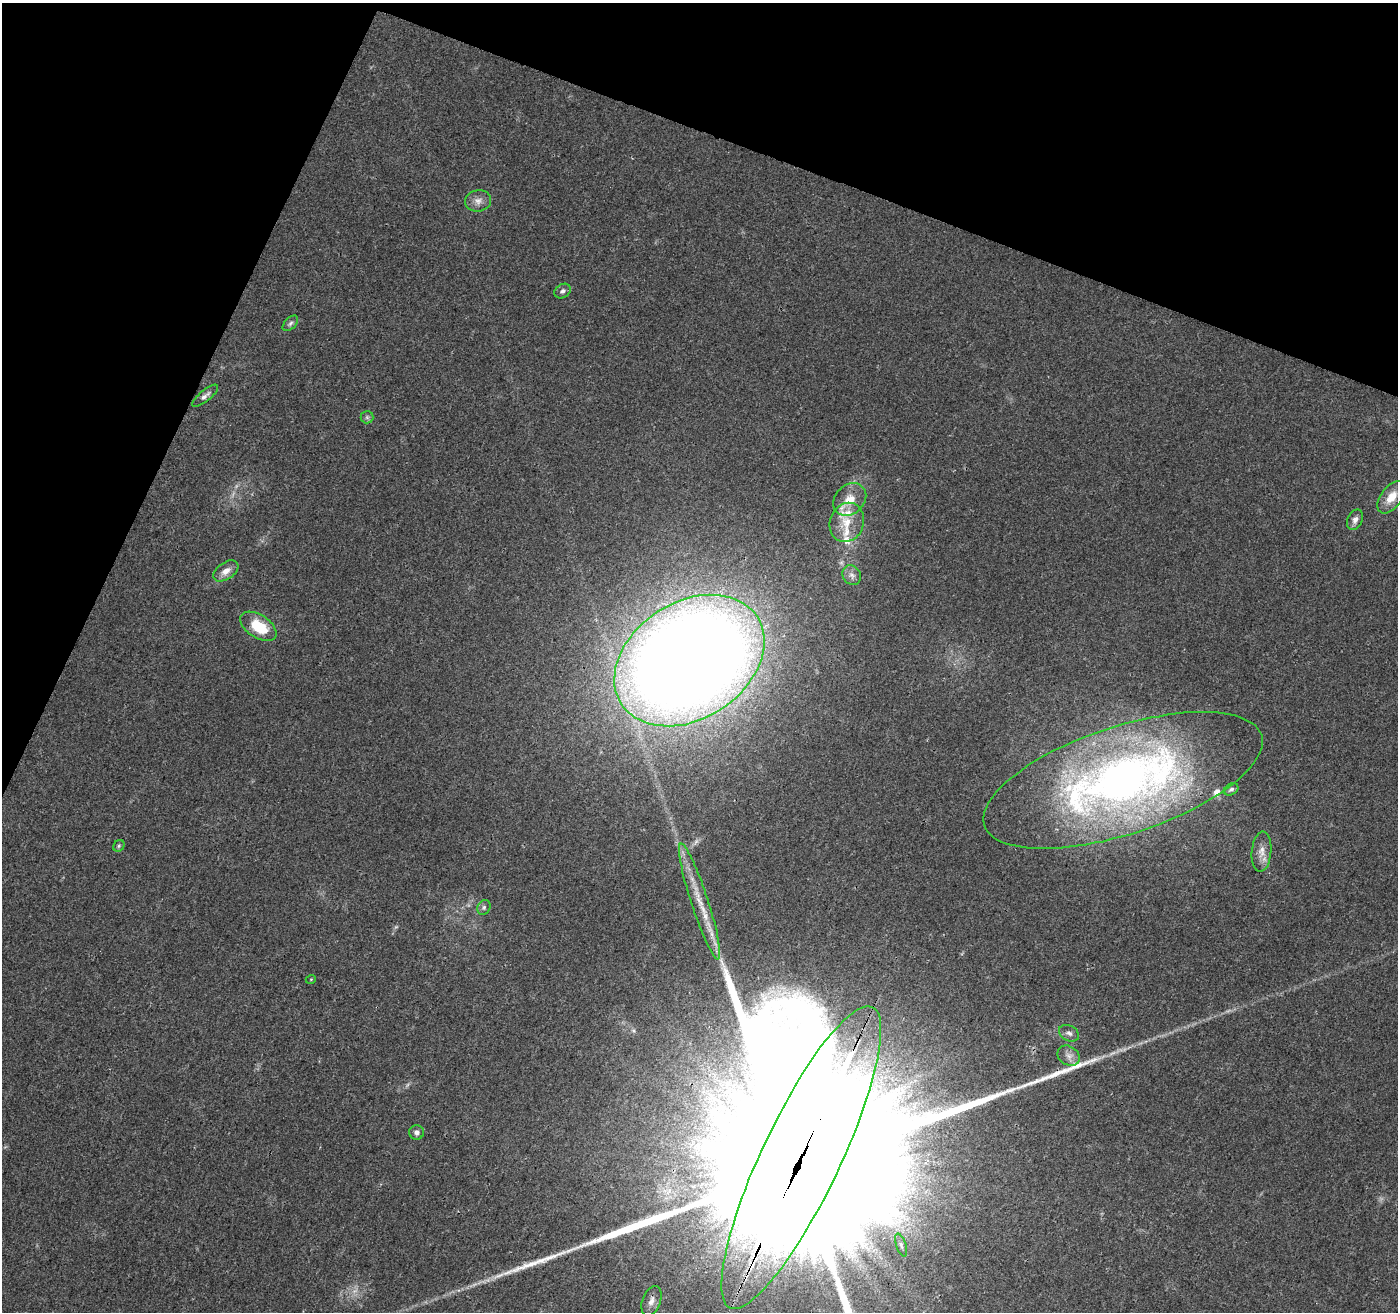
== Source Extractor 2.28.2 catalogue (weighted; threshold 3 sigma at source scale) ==
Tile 2 of 4 x 4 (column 2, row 1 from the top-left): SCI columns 1401-2796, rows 4145-5454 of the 5603 x 5731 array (HDU 1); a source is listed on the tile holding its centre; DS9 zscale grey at full resolution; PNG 1400 x 1314 px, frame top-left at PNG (2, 3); each listed source drawn as its Kron ellipse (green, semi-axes under 4 px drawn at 4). Shown black and unused: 19% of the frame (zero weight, under 3 of 4 exposures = <1% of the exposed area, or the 3 px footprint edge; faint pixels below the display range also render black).
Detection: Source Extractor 2.28.2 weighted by HDU 2 'WHT'; one run over the whole footprint, this tile lists its part. Background 0.0226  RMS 0.0034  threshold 0.0152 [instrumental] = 3 sigma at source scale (4.5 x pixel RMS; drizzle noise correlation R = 1.50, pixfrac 1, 0.0396/0.0396 arcsec/px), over >= 5 px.
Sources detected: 33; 3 too faint to see at this stretch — neither listed nor drawn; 4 inside a brighter listed object's ellipse — not listed separately; the other 26 listed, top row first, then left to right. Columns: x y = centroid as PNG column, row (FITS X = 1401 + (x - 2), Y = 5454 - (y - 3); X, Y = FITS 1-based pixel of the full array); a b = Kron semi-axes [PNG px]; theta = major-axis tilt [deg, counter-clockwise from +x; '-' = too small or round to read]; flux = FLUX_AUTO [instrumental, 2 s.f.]
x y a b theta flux
478 201 13 10 10 2.5
563 291 9 6 31 1.2
290 323 9 5 45 0.98
205 396 16 5 39 1.4
367 417 6 6 - 0.76
1392 497 19 10 53 5.5
850 499 18 14 43 6.3
1355 520 11 7 64 1.7
847 522 20 17 68 7.8
226 571 14 8 35 3
852 575 10 9 - 1.8
258 626 20 11 -33 12
689 660 81 58 33 910
1123 780 146 54 18 230
1231 789 7 5 31 0.85
119 846 6 5 - 0.62
1261 852 20 10 85 3.5
700 901 61 8 -72 10
484 907 8 6 59 0.85
311 979 5 3 - 0.27
1069 1033 11 7 -29 1.4
1069 1056 12 9 -32 2.3
417 1132 7 7 - 1.2
801 1157 167 39 65 100000
901 1245 12 5 -72 1.1
651 1301 16 9 69 2.4
Overlapping masked pixels (flux is a lower limit): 2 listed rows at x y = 689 660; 801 1157
Isophote crosses this tile's border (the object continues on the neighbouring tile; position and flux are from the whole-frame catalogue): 1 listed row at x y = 801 1157